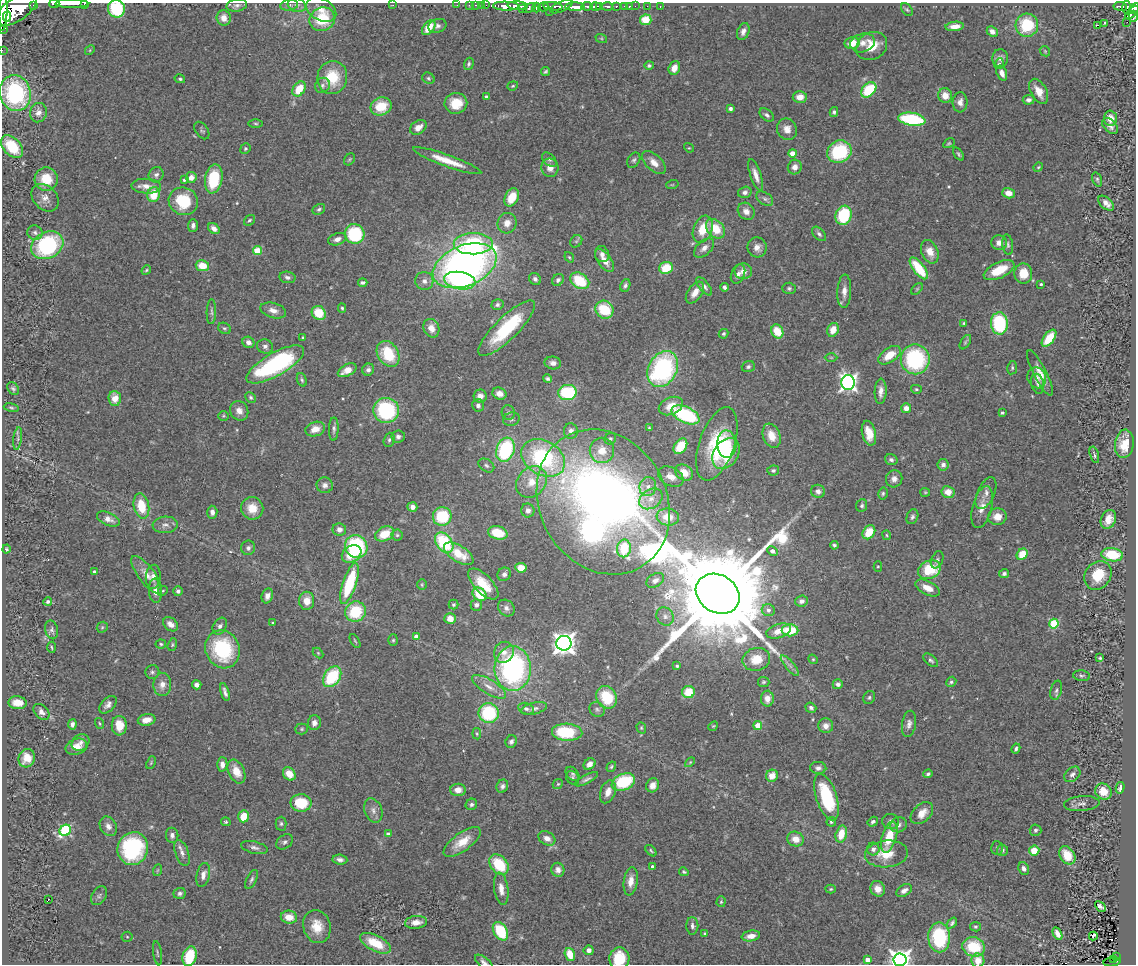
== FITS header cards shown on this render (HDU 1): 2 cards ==
NAXIS1  =                 1134
NAXIS2  =                  962

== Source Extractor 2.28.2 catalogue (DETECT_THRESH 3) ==
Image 1134 x 962 px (HDU 1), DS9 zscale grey, 1 PNG px = 1 image px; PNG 1138 x 966 px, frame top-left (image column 1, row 962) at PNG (2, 3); each listed source drawn as its Kron ellipse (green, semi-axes under 4 px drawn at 4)
Background 0.84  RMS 0.058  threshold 0.173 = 3 sigma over >= 5 px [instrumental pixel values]
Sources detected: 527; of the 527, the 500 brightest by FLUX_AUTO listed and drawn (27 fainter detections omitted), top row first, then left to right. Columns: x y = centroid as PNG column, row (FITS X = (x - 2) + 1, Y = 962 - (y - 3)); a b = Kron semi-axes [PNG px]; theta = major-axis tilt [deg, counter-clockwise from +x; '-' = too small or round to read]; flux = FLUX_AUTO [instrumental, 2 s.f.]
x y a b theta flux
54 4 5 2 - 340
72 4 16 2 0 1400
84 4 3 2 - 68
34 5 3 3 - 130
237 5 10 6 9 12
289 5 9 5 8 11
297 5 9 7 -15 16
393 5 2 2 - 27
457 5 2 2 - 11
469 5 3 2 - 13
476 5 3 2 - 31
482 5 2 2 - 15
486 5 2 2 - 23
506 6 13 4 -1 1800
518 6 10 3 -3 1400
553 6 10 3 -4 370
562 6 12 5 25 720
587 6 5 3 - 510
595 6 5 3 - 530
600 6 3 3 - 240
607 6 5 3 - 240
616 6 3 3 - 110
625 6 3 3 - 38
629 6 3 3 - 24
635 6 2 2 - 8.8
647 6 4 2 - 9.8
660 6 3 2 - 23
1120 6 6 4 -7 240
537 7 5 3 - 510
543 7 5 4 - 440
575 7 10 3 -1 2900
1127 7 7 4 -85 290
529 8 7 3 31 420
1134 8 6 4 48 390
17 9 23 11 36 7300
116 9 9 8 - 200
522 9 3 3 - 310
907 9 7 5 -48 6.5
321 10 16 10 -29 39
550 11 2 2 - 4.7
3 12 18 4 87 3100
1132 12 8 3 42 320
1133 16 5 4 - 270
7 17 5 4 - 1100
224 18 8 7 - 34
322 19 13 11 30 160
646 20 6 5 - 78
1127 22 2 2 - 11
1104 23 3 3 - 570
1027 25 11 11 - 180
1097 25 4 3 - 60
437 26 9 6 18 14
955 26 9 4 6 31
429 28 8 5 51 68
3 29 3 2 - 71
992 31 6 5 - 23
743 32 9 6 69 20
601 38 6 4 -19 4.9
852 43 7 6 - 66
863 43 12 9 16 26
872 46 16 13 31 77
2 50 2 2 - 10
90 50 5 4 - 5.5
1045 51 6 4 -46 4.3
1000 58 9 8 - 19
469 64 6 4 72 8.1
999 64 5 4 - 6
649 65 5 4 - 7.7
674 68 7 5 70 39
545 71 4 3 - 6.8
1002 73 8 5 -70 23
332 77 16 15 - 130
428 78 6 5 - 7.2
180 79 5 4 - 6.9
322 85 8 7 - 13
513 86 5 4 - 5.4
299 89 8 5 56 92
869 90 9 6 46 180
1039 91 13 8 -61 50
15 93 18 15 -75 460
945 95 7 7 - 39
486 97 3 3 - 9.5
800 97 7 6 - 40
1028 100 6 5 - 16
960 102 10 7 88 25
456 103 11 10 - 80
381 106 11 9 21 110
730 109 4 4 - 10
834 112 5 4 - 8.4
38 113 10 8 75 25
767 115 8 5 -38 12
1110 118 8 6 -87 40
912 119 14 6 -8 310
256 123 7 3 -1 5.4
1110 126 9 6 -44 15
418 127 9 6 33 30
787 129 11 9 -60 34
202 130 10 6 -54 8.4
949 143 6 4 29 5.5
12 147 13 8 -48 140
689 148 5 4 - 4.9
245 149 5 5 - 7.3
839 152 12 11 - 250
792 153 4 4 - 79
958 154 7 4 -54 7
349 159 7 5 54 5.3
549 160 9 5 -43 9.2
634 160 8 6 60 10
447 161 36 6 -20 80
654 163 14 8 -45 36
795 167 7 7 - 25
1038 167 5 4 - 5
550 168 9 8 - 33
156 175 8 7 - 15
756 175 17 5 -71 28
191 177 5 5 - 27
46 179 12 11 - 83
214 179 14 8 80 180
1097 179 7 4 -73 7.6
184 180 4 3 - 7.4
672 185 6 3 18 4.4
146 186 15 7 -3 32
745 192 7 5 18 14
1008 193 6 5 - 32
154 195 7 6 - 97
512 197 9 6 62 83
45 198 15 11 -45 31
765 199 9 6 -34 11
183 201 15 13 -27 160
1106 203 9 5 -41 27
319 209 7 5 29 8.6
746 211 9 8 - 28
844 215 10 8 72 220
249 220 6 4 38 7
507 223 10 9 - 33
193 225 6 5 - 13
214 229 6 4 -36 22
703 229 14 9 69 82
715 229 11 8 -46 89
35 233 8 7 - 12
355 234 10 9 - 220
819 234 8 5 -46 11
337 239 9 5 19 17
576 241 6 5 - 6.8
999 243 8 7 - 27
473 244 19 10 1 350
47 245 17 13 29 390
1008 245 10 5 -81 10
757 247 10 9 - 27
704 248 12 7 43 24
257 251 4 4 - 140
930 252 12 8 -66 44
602 254 8 7 - 17
569 257 5 3 - 4.4
605 260 13 7 -54 36
202 266 7 5 -9 67
465 266 33 20 22 2100
666 268 7 6 - 100
919 268 13 5 -53 150
146 270 5 4 - 5
999 270 16 8 25 100
743 271 9 8 - 28
1023 273 10 9 - 66
738 274 10 6 67 18
287 277 8 5 -10 12
535 279 6 5 - 14
558 280 6 5 - 12
424 281 9 9 - 21
460 281 16 8 -10 310
580 281 10 7 -33 150
363 282 5 3 - 9.6
1041 284 3 3 - 6.7
625 285 6 5 - 11
704 286 11 5 -51 15
725 287 4 4 - 12
789 288 6 5 - 7.9
917 289 7 4 45 5.2
844 291 17 7 87 32
695 292 12 7 54 37
497 305 6 5 - 10
342 308 5 4 - 5.7
273 310 13 7 -16 28
604 310 9 8 - 160
211 312 12 4 88 10
319 313 7 6 - 98
964 323 4 4 - 5.8
999 323 11 8 -86 280
224 328 6 5 - 7.2
431 328 9 7 -66 43
507 328 38 11 44 260
833 330 7 5 64 45
777 331 7 5 -62 86
724 334 5 4 - 7.8
303 338 4 3 - 5.6
1049 338 10 5 54 110
248 342 6 5 - 18
965 342 8 4 57 6.7
265 346 8 7 - 14
388 354 14 10 -58 150
889 355 13 7 34 70
831 357 6 4 -1 5.7
915 359 15 14 - 410
553 363 8 6 -10 20
275 364 32 11 30 560
748 366 6 5 - 9.6
1012 368 7 5 78 7
663 369 19 14 61 590
347 370 10 5 29 47
368 370 6 5 - 12
1040 373 25 6 -63 46
1037 378 10 9 - 19
548 379 5 4 - 7.9
302 380 7 4 -70 7.3
848 382 7 7 - 1500
1038 384 10 6 -77 11
13 389 7 5 -51 8.6
916 389 5 4 - 5.7
881 391 13 6 88 25
567 393 9 7 7 240
499 394 7 6 - 28
480 396 6 6 - 26
251 397 6 4 -45 7.1
115 398 7 6 - 57
478 405 6 6 - 17
671 406 12 8 24 62
11 408 7 4 -11 6
906 408 5 5 - 32
386 410 13 12 - 350
239 411 10 9 - 31
508 413 7 6 - 9.7
1002 413 4 3 - 5.8
686 415 15 8 -24 350
223 416 5 5 - 5.1
511 419 8 6 18 11
649 428 4 3 - 4.3
315 429 10 7 17 42
334 429 11 5 89 12
571 431 8 7 - 19
869 433 13 7 -76 52
772 436 12 8 -69 56
398 437 7 6 - 14
18 438 11 4 82 11
610 439 6 5 - 6.9
389 440 7 5 71 8.7
717 444 38 17 71 250
727 444 13 9 -86 90
1124 444 14 9 82 69
680 446 8 6 56 100
505 450 12 9 72 370
602 450 12 12 - 64
726 453 17 12 56 190
1094 455 8 4 -74 8.1
543 458 23 17 -31 470
891 460 6 5 - 11
486 465 8 6 -34 10
943 465 6 5 - 17
773 470 6 5 - 7.6
684 472 9 7 -34 50
671 477 14 9 -28 38
894 479 8 8 - 21
531 482 17 14 49 83
325 485 8 7 - 18
648 487 9 8 - 24
818 491 7 6 - 20
925 492 5 4 - 4.6
948 492 6 6 - 39
883 493 6 4 76 7
986 493 17 8 66 28
651 499 12 9 34 35
603 502 75 63 -59 4100
141 506 12 7 -78 110
862 506 6 5 - 8.7
412 507 5 4 - 17
982 507 21 9 75 47
252 508 11 11 - 66
528 510 7 6 - 19
212 512 6 5 - 20
442 516 9 9 - 180
668 517 11 8 -7 57
912 517 7 5 69 11
997 517 9 8 - 41
108 519 12 6 -24 26
1108 519 10 7 65 41
165 525 12 8 5 22
339 529 7 6 - 21
869 532 7 5 55 82
498 533 10 6 -14 110
385 534 10 7 24 87
397 535 5 5 - 7.6
887 535 5 3 - 4.4
444 543 11 7 -54 250
834 545 4 3 - 7.6
356 547 12 10 -52 360
248 548 7 7 - 13
624 548 9 7 80 120
6 549 4 4 - 7.6
772 551 5 4 - 24
352 554 10 8 33 81
459 554 17 8 -33 97
1022 554 6 5 - 86
1112 555 11 6 -8 150
937 560 9 5 67 10
878 566 5 4 - 4.7
521 568 6 5 - 61
929 570 12 9 24 160
95 572 4 3 - 18
1004 573 5 4 - 9.1
504 574 7 6 - 17
146 575 23 8 -52 44
1098 575 15 12 52 110
153 577 12 7 85 24
655 580 9 6 30 15
349 584 21 6 71 290
483 584 19 9 -46 92
422 585 5 4 - 4.9
928 588 13 6 -27 46
155 591 12 6 -85 30
163 591 5 4 - 4.9
178 591 5 5 - 12
479 594 7 6 - 110
718 594 23 18 -33 130000
267 596 7 5 71 19
48 601 4 4 - 7.3
307 601 9 7 88 45
802 601 6 5 - 16
453 605 5 5 - 6.1
476 605 6 5 - 11
506 608 9 7 -45 17
768 610 6 6 - 17
355 612 10 10 - 180
665 616 9 8 - 19
450 618 6 5 - 34
273 623 3 3 - 4.5
170 624 8 6 -39 28
1054 624 5 4 - 260
220 626 9 6 60 15
102 627 6 5 - 5.8
52 630 9 6 -76 12
790 630 8 6 -1 120
779 631 13 7 18 44
416 637 4 4 - 33
393 640 6 5 - 6.3
355 641 8 3 -58 5.2
564 643 7 7 - 3200
161 644 5 4 - 6.1
172 645 6 4 73 5.5
52 647 5 3 - 4.5
222 649 19 17 -67 290
504 652 11 9 57 35
318 653 6 4 -46 4.6
1100 658 3 3 - 5.1
756 659 14 11 12 80
813 659 5 4 - 5
931 660 9 5 -40 9.4
677 666 3 3 - 8.9
790 666 13 4 -50 14
513 669 22 18 -90 810
152 672 7 7 - 9.3
1082 676 8 5 -6 8.3
332 677 11 8 56 220
764 682 6 5 - 6.9
951 682 5 4 - 7.8
838 684 5 5 - 14
162 685 11 9 88 33
197 685 5 4 - 16
489 687 19 7 -31 38
1056 690 10 5 76 12
225 692 9 4 -74 14
688 692 6 6 - 89
607 697 12 10 -59 150
869 697 7 5 61 7.8
767 699 8 6 -88 34
17 703 9 6 -4 43
108 705 10 6 47 19
534 708 13 6 13 17
811 708 5 5 - 12
526 709 8 5 -19 13
597 709 8 7 - 12
41 712 9 6 -45 20
489 713 10 10 - 290
147 720 9 6 11 39
100 723 6 3 -70 4.7
314 723 7 6 - 21
72 724 5 4 - 13
909 724 13 7 80 20
758 725 4 4 - 99
119 726 10 7 -89 70
713 726 5 4 - 4.5
826 726 7 7 - 27
641 728 6 4 -70 5.2
302 729 6 5 - 6.8
567 732 15 8 -3 200
477 734 5 4 - 5
511 741 6 5 - 13
81 742 9 7 39 18
76 747 11 8 19 42
1016 748 5 3 - 9.9
27 758 9 8 - 55
690 762 6 3 45 4.4
151 763 7 4 66 4.9
222 764 7 5 -89 22
590 764 6 5 - 28
611 767 5 4 - 6.1
818 768 8 6 -3 14
236 771 13 8 -65 55
289 774 7 5 -51 50
573 774 8 5 -46 9.5
928 774 5 3 - 7.5
1072 774 9 6 42 16
772 776 6 6 - 47
573 778 7 6 - 7.4
586 779 13 4 27 13
623 782 12 8 23 220
558 784 5 4 - 5.7
653 785 7 6 - 31
502 786 7 5 66 12
1120 788 6 3 76 12
458 790 7 6 - 34
608 792 12 7 69 31
1103 792 8 7 - 57
827 797 24 10 -72 260
301 803 10 9 - 120
471 804 6 5 - 9.8
1082 804 18 7 5 19
373 810 12 8 -70 23
922 813 13 8 44 44
244 816 6 5 - 75
226 822 5 4 - 5.9
831 822 5 4 - 6.5
873 822 5 4 - 10
891 822 8 7 - 18
281 824 7 5 90 8.2
898 825 8 7 - 17
108 826 10 8 -59 25
65 830 6 5 - 410
1035 830 6 5 - 8.3
388 834 4 3 - 15
841 834 8 5 75 79
172 835 7 6 - 15
889 837 16 7 74 100
547 838 9 6 -30 26
795 839 8 7 - 40
285 842 9 6 36 12
462 842 22 9 36 71
254 848 13 6 -14 16
997 848 7 5 -87 7.1
133 849 16 15 - 430
873 849 6 6 - 16
1002 850 5 5 - 9.2
651 851 7 3 -46 5.5
1034 851 5 5 - 72
182 853 13 6 -70 22
886 854 21 13 5 88
1067 855 10 7 -54 95
340 860 7 5 -6 13
499 865 11 8 -48 160
653 867 3 3 - 14
1024 868 6 5 - 15
158 870 6 3 70 5.1
558 870 7 6 - 19
684 872 5 4 - 6.1
203 875 12 6 76 25
252 879 10 5 63 10
631 881 14 7 82 35
501 889 16 7 -82 33
831 889 5 4 - 5.7
878 889 8 7 - 36
904 891 8 5 33 20
180 893 6 5 - 10
99 896 10 7 58 13
48 900 3 2 - 25
721 902 5 4 - 5.2
1100 906 6 3 -45 10
289 917 8 6 -10 52
416 922 11 6 5 34
952 923 6 4 49 8.8
317 926 17 13 -75 71
692 926 9 6 -89 15
975 927 5 4 - 6
500 931 10 6 -60 180
705 933 3 3 - 4.8
1057 934 6 4 -61 25
751 936 9 5 10 33
1093 936 4 3 - 37
127 937 5 5 - 4.9
939 937 15 11 -89 260
376 943 17 8 -27 110
974 947 11 9 -16 150
589 950 5 5 - 17
157 953 12 3 -82 7
570 954 6 5 - 81
189 956 10 6 73 150
1116 957 4 3 - 18
619 958 11 10 - 120
1113 959 4 2 - 20
868 960 4 4 - 50
900 960 6 6 - 2800
978 960 7 6 - 44
484 962 10 5 -38 14
1112 962 8 2 7 36
At the frame edge (FLAGS 8, measured only in part): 13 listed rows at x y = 54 4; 72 4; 84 4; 1134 8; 116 9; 3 12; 3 29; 2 50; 15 93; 619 958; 900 960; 978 960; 484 962
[27 fainter detections neither listed nor drawn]